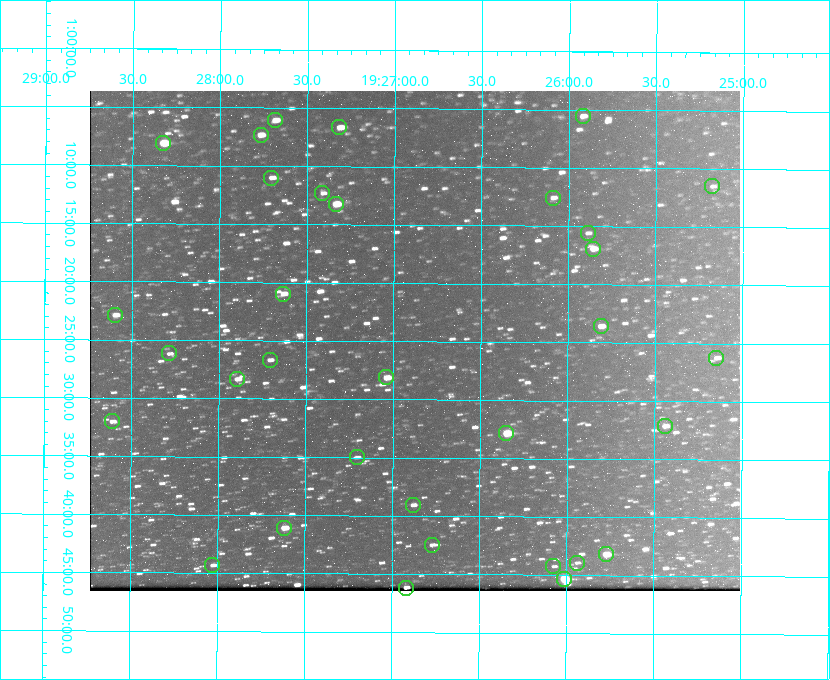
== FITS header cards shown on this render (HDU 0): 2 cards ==
NAXIS1  =                  650 / Width of table row in bytes
NAXIS2  =                  500 / Number of rows in table

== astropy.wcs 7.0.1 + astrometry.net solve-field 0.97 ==
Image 650 x 500 px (HDU 0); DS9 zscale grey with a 90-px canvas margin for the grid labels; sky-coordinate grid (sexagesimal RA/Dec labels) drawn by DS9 from the SOLVED WCS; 33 Tycho-2 reference stars matched to detected sources circled (green)
Header WCS: none
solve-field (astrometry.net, Tycho-2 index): SOLVED blind (the file carries no WCS)
Solved WCS: RA---TAN-SIP/DEC--TAN-SIP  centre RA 19:26:53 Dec +01:25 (291.72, +1.42 deg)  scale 5.16 arcsec/px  FOV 55.9' x 43.0'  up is +180 deg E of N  parity flipped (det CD > 0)
(file carries no celestial WCS; the grid is the blind solution)
Tycho-2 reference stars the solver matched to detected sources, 33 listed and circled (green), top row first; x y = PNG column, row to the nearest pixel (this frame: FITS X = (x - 90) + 1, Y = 500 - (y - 91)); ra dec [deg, ICRS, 3 dp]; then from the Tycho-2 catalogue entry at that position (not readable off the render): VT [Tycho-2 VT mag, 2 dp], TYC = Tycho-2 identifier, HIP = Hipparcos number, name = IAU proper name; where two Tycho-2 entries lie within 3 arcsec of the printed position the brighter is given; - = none
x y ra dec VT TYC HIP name
583 116 291.480 +1.092 11.69 465-523-1 - -
275 120 291.921 +1.101 10.89 465-1942-1 - -
339 127 291.829 +1.111 10.78 465-2030-1 - -
261 135 291.942 +1.122 10.76 465-1161-1 - -
163 143 292.081 +1.135 10.24 465-979-1 - -
271 178 291.926 +1.184 11.49 465-1994-1 - -
712 186 291.294 +1.191 12.55 465-657-1 - -
322 193 291.853 +1.206 11.17 465-1444-1 - -
553 198 291.522 +1.209 11.81 465-867-1 - -
336 204 291.833 +1.221 9.77 465-1968-1 - -
588 233 291.472 +1.260 11.72 465-772-1 - -
593 249 291.465 +1.282 11.06 465-140-1 - -
283 294 291.908 +1.350 10.94 465-1840-1 - -
115 315 292.148 +1.381 10.77 465-611-1 - -
601 326 291.453 +1.393 11.17 465-261-1 - -
169 353 292.071 +1.436 12.12 465-1311-1 - -
716 358 291.287 +1.437 11.86 465-1616-1 - -
270 360 291.927 +1.444 11.17 465-873-1 - -
386 377 291.759 +1.468 10.00 465-530-1 - -
237 379 291.973 +1.472 10.69 465-577-1 - -
112 421 292.152 +1.534 10.91 465-857-1 - -
665 426 291.360 +1.535 11.71 465-397-1 - -
506 433 291.587 +1.547 9.51 465-596-1 - -
357 457 291.801 +1.583 12.28 465-1290-1 - -
413 505 291.720 +1.651 11.47 465-675-1 - -
284 528 291.905 +1.685 9.70 465-808-1 - -
432 545 291.693 +1.708 12.07 465-703-1 - -
606 554 291.444 +1.720 9.41 465-672-1 - -
577 563 291.485 +1.732 11.91 465-185-1 - -
212 565 292.007 +1.739 11.52 465-518-1 - -
553 566 291.519 +1.738 12.28 465-673-1 - -
564 579 291.503 +1.755 8.74 465-340-1 - -
406 588 291.730 +1.770 10.18 465-55-1 - -